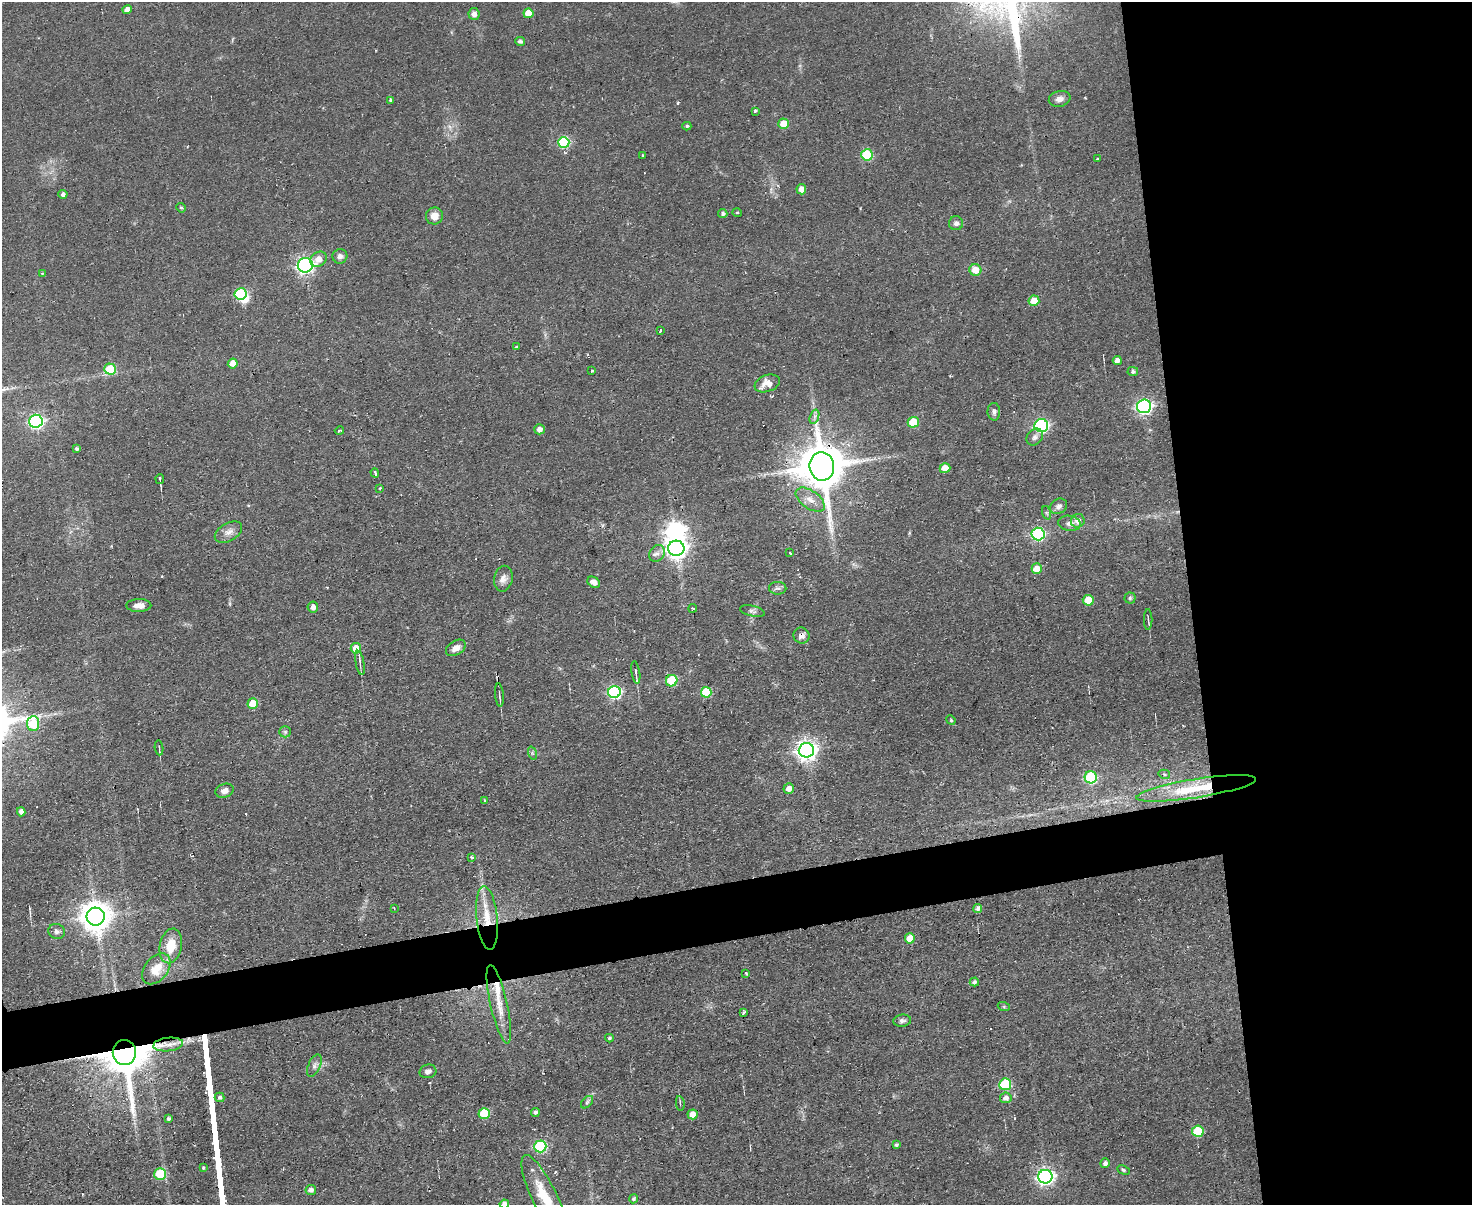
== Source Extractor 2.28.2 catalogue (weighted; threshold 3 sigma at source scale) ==
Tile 6 of 3 x 4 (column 3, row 2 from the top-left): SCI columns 3184-4653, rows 2406-3608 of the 4782 x 4810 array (HDU 1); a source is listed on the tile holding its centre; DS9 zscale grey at full resolution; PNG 1474 x 1207 px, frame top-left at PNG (2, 2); each listed source drawn as its Kron ellipse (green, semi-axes under 4 px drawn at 4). Shown black and unused: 23% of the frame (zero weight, under 2 of 3 exposures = <1% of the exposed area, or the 3 px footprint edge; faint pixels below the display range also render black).
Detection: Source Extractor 2.28.2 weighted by HDU 2 'WHT'; one run over the whole footprint, this tile lists its part. Background 0.0587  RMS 0.0058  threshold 0.0261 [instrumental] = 3 sigma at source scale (4.5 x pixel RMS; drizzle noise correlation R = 1.50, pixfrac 1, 0.05/0.05 arcsec/px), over >= 5 px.
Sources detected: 144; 2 inside a brighter object's white glare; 4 cosmic-ray / hot-pixel residue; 1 long thin detection or spike segment (spike, bleed or trail) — neither listed nor drawn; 2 inside a brighter listed object's ellipse — not listed separately; the other 135 listed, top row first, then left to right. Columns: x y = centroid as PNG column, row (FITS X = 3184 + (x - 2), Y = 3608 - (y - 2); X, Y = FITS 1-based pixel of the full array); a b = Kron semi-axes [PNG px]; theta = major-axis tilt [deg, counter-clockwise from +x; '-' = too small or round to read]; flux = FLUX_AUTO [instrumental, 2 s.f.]
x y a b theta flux
127 10 5 4 - 3.6
528 13 5 5 - 8.5
474 14 6 5 - 2.9
520 41 5 4 - 1.1
1060 99 11 7 16 3.5
390 100 4 3 - 0.78
755 111 3 2 - 0.82
784 124 5 5 - 12
687 126 4 4 - 1.1
564 142 5 5 - 56
643 155 3 2 - 0.5
867 155 6 5 - 37
1097 159 3 2 - 0.58
801 189 5 5 - 4.5
63 194 4 4 - 2.2
181 208 5 4 - 0.69
723 213 4 4 - 1.5
737 213 4 3 - 0.57
434 216 8 8 - 5.5
956 223 7 7 - 2.2
340 256 7 7 - 2.4
319 259 8 7 - 4.7
305 265 7 7 - 170
975 270 6 5 - 8.2
42 273 3 3 - 0.55
240 294 6 5 - 48
1034 301 5 5 - 10
661 330 3 3 - 4
516 347 4 3 - 0.71
1117 360 5 4 - 2.9
233 363 5 5 - 6.1
110 369 6 5 - 24
591 371 3 3 - 1.8
1133 371 5 4 - 1.3
767 383 13 8 20 6.8
1144 406 7 7 - 150
994 412 9 6 -88 1.8
814 417 7 4 71 1.6
36 421 7 6 - 140
913 422 5 5 - 16
1041 426 7 6 - 110
539 429 5 5 - 3.2
339 431 5 2 - 1
1035 437 9 7 47 2
77 449 4 4 - 1.4
822 466 14 12 -83 2800
945 468 5 5 - 8.1
375 473 4 3 - 2.6
160 479 5 2 - 0.97
380 488 3 2 - 0.54
810 500 16 9 -35 6
1058 506 9 7 31 2.6
1047 513 7 4 -71 1
1078 521 7 6 - 3.5
1070 523 11 7 -7 2.9
228 532 15 9 30 4.1
1038 534 6 6 - 70
676 548 8 7 - 370
657 553 9 7 53 2.6
790 553 4 2 - 0.72
1037 569 5 5 - 7.6
503 579 13 9 79 3.7
594 582 7 5 -34 3.9
778 588 9 6 -1 1.7
1130 598 5 5 - 1
1088 600 5 5 - 12
139 605 12 6 1 4.5
313 607 5 5 - 3
693 608 4 2 - 0.7
752 611 13 5 -13 1.7
1148 619 10 2 90 0.92
802 636 8 8 - 2.7
356 648 5 5 - 7.5
456 648 11 7 33 4.7
360 663 12 3 -80 1.3
636 672 11 4 -81 2.3
672 681 6 5 - 29
614 692 6 6 - 100
706 692 5 5 - 25
499 695 11 3 -85 1.3
253 704 5 5 - 15
951 720 5 4 - 0.76
33 723 7 6 - 30
285 732 6 5 - 1.1
159 748 7 3 -82 0.93
806 750 7 7 - 340
532 753 7 4 -72 0.96
1164 774 6 4 -14 0.88
1091 777 6 6 - 49
1196 788 60 9 9 36
789 789 5 5 - 4.1
224 791 9 6 20 3.3
484 801 3 3 - 1.1
21 812 4 4 - 3.1
472 857 3 3 - 1
394 908 2 2 - 0.59
978 908 5 4 - 2.2
96 917 9 9 - 920
487 918 32 10 -84 15
56 931 8 7 - 2.2
910 938 5 5 - 9.8
171 946 17 11 79 9.9
156 969 18 11 51 7.8
746 973 3 2 - 0.58
974 982 5 4 - 1.3
499 1004 40 8 -77 12
1004 1007 6 4 -19 0.71
744 1012 3 3 - 1.2
902 1021 9 6 6 1.8
609 1038 4 3 - 1
168 1044 15 6 6 4.3
124 1052 12 11 - 2900
314 1065 12 6 67 2.4
428 1071 8 6 15 2.2
1005 1084 6 6 - 41
220 1097 5 4 - 1.3
1006 1098 6 5 - 2.9
587 1102 7 4 46 1.2
680 1103 7 4 -82 0.95
535 1112 4 4 - 1.4
484 1113 5 5 - 17
693 1114 5 5 - 7.5
168 1119 4 3 - 1.3
1198 1131 6 5 - 32
896 1145 4 3 - 1.1
540 1146 6 6 - 58
1105 1163 5 4 - 2
203 1168 3 3 - 0.83
1123 1170 6 4 -28 0.93
160 1174 6 6 - 26
1045 1177 7 7 - 210
311 1190 5 5 - 2.3
544 1197 46 12 -65 20
633 1199 4 4 - 1
504 1204 4 4 - 2.6
Overlapping masked pixels (flux is a lower limit): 6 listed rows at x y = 822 466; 802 636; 1196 788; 487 918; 168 1044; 124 1052
Isophote crosses this tile's border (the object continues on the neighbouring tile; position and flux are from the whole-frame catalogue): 2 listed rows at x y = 544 1197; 504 1204